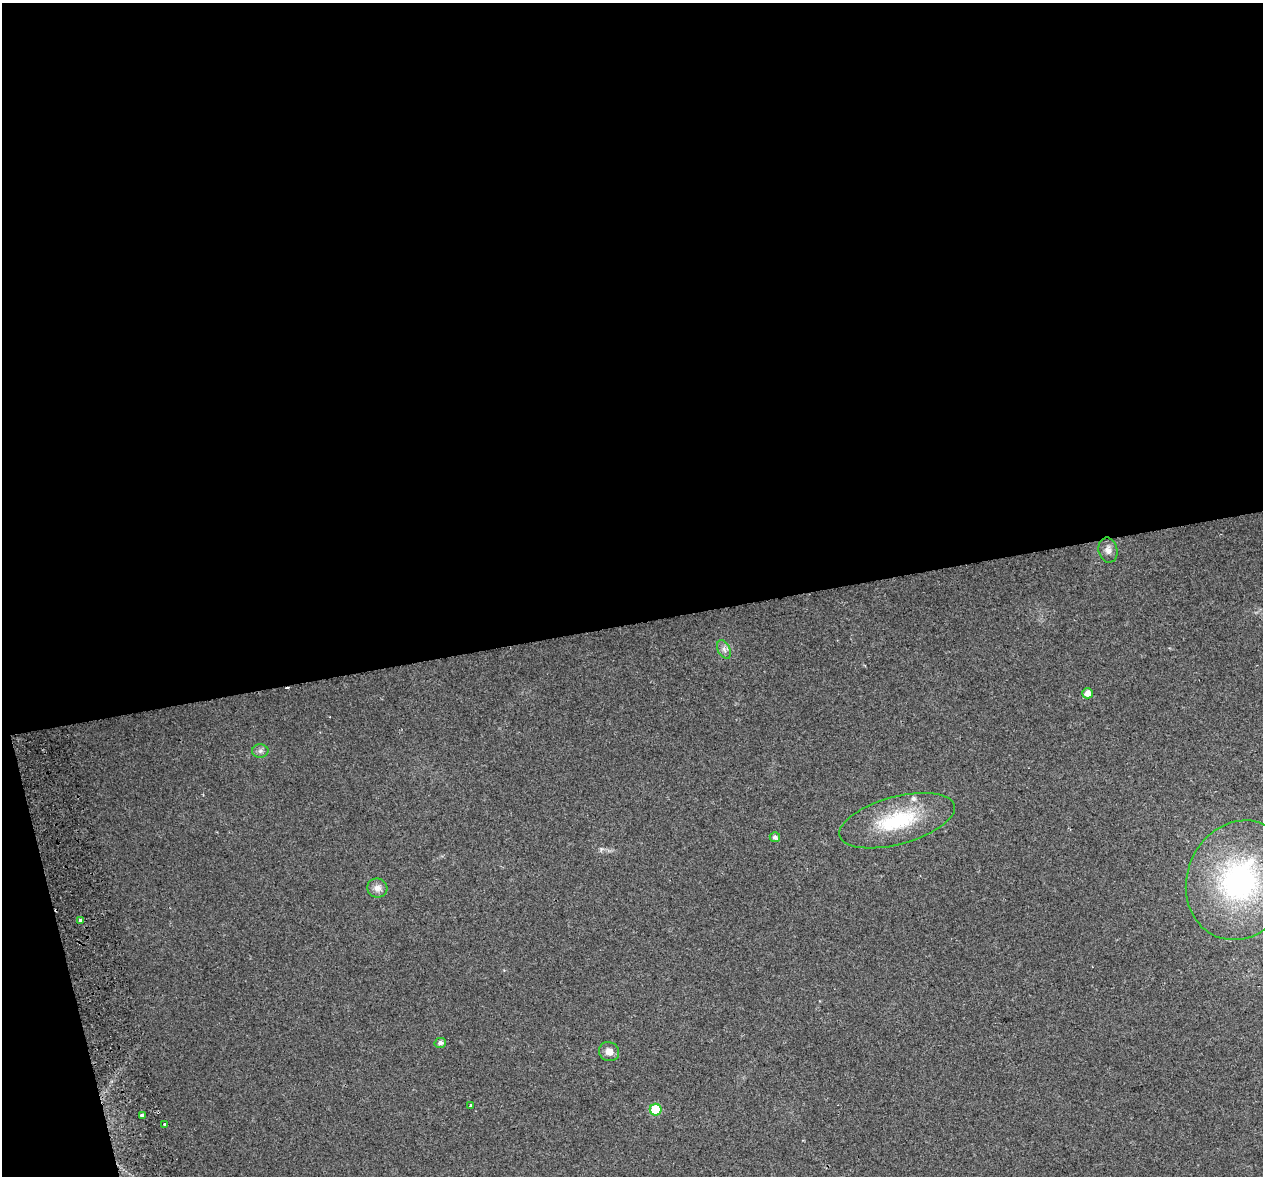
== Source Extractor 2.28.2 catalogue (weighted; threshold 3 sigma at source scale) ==
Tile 1 of 4 x 4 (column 1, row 1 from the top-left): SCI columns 58-1318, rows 3628-4801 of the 5157 x 4856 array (HDU 1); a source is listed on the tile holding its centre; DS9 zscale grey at full resolution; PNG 1265 x 1178 px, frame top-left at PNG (2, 3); each listed source drawn as its Kron ellipse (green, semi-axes under 4 px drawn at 4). Shown black and unused: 55% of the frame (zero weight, under 2 of 3 exposures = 3% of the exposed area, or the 3 px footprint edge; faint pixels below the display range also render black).
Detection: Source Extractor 2.28.2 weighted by HDU 2 'WHT'; one run over the whole footprint, this tile lists its part. Background 0.0212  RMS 0.0071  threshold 0.0319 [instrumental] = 3 sigma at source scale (4.5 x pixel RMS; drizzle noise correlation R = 1.50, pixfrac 1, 0.0396/0.0396 arcsec/px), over >= 5 px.
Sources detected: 18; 2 cosmic-ray / hot-pixel residue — neither listed nor drawn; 1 inside a brighter listed object's ellipse — not listed separately; the other 15 listed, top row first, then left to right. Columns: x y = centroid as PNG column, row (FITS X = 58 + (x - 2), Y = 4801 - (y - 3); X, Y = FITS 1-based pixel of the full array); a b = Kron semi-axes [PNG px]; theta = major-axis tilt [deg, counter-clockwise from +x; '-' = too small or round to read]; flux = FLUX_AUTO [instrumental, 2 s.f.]
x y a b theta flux
1108 550 12 9 -79 4.3
724 649 10 6 -63 2.9
1088 693 5 5 - 5.8
260 751 8 6 0 2.2
897 821 59 24 15 53
775 837 5 5 - 2.8
1240 880 61 52 67 140
377 888 10 9 - 4.6
80 920 4 3 - 8.6
440 1043 6 5 - 2.7
609 1052 10 9 - 4.9
471 1106 4 3 - 1.6
656 1110 6 6 - 34
142 1115 3 3 - 12
165 1124 3 3 - 1.9